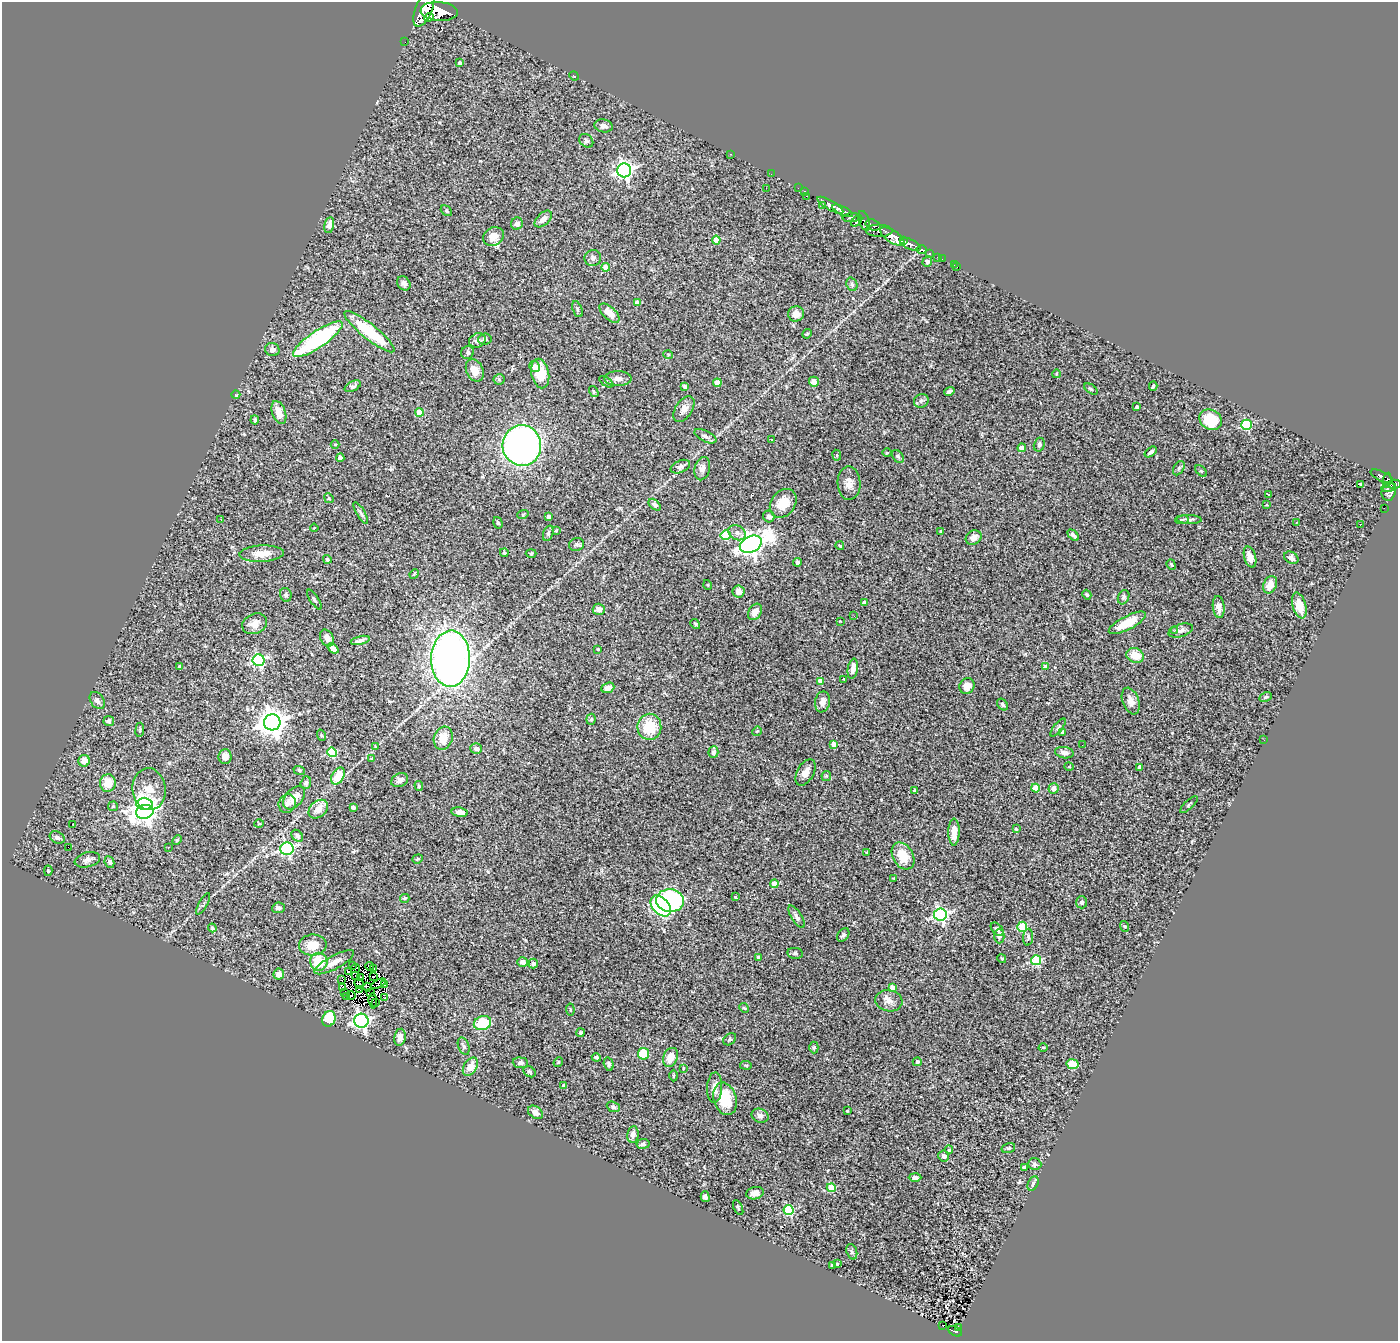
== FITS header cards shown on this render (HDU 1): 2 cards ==
NAXIS1  =                 1396
NAXIS2  =                 1339

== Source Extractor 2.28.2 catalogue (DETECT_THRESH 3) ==
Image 1396 x 1339 px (HDU 1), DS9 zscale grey, 1 PNG px = 1 image px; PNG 1400 x 1343 px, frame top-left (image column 1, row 1339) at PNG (2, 2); each listed source drawn as its Kron ellipse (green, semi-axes under 4 px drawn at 4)
Background 0.818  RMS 0.061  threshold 0.184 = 3 sigma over >= 5 px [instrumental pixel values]
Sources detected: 347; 9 with non-positive FLUX_AUTO (blend fragments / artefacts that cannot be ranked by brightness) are neither listed nor drawn; the other 338 listed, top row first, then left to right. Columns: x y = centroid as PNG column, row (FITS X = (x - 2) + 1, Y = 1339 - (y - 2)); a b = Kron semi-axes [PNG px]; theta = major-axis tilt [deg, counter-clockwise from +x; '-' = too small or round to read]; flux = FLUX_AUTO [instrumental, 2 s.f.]
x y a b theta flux
424 9 19 8 68 5400
439 11 18 9 -4 5300
429 17 5 3 - 620
405 42 2 2 - 6.3
459 63 3 3 - 6.8
574 76 5 3 - 3.7
603 126 9 6 -11 19
586 141 8 6 -44 10
730 154 3 2 - 59
624 170 7 7 - 1700
771 174 3 2 - 6
766 188 2 2 - 2
798 188 2 2 - 16
804 191 3 2 - 15
806 196 3 2 - 79
822 205 3 2 - 8.1
830 205 14 5 -30 1200
446 211 6 4 -41 6.2
843 211 11 4 -25 1700
852 218 9 4 6 540
543 219 10 6 43 24
857 221 6 4 47 330
864 221 10 5 -70 940
517 224 6 6 - 15
329 225 8 5 77 30
873 225 8 5 -19 500
879 231 13 6 -1 990
493 236 11 9 32 52
892 236 14 6 -33 3300
716 240 4 4 - 87
904 241 4 3 - 540
910 244 11 5 -23 1400
921 250 5 4 - 200
929 253 3 3 - 290
938 257 3 3 - 40
593 258 8 8 - 14
942 259 2 2 - 8.3
927 261 5 4 - 7.9
954 265 2 2 - 4.9
606 267 4 4 - 59
957 267 2 2 - 4.9
404 283 7 6 - 14
852 284 7 5 -69 8.4
637 303 4 4 - 36
577 309 8 4 -68 7.8
609 313 12 6 -43 52
796 314 8 7 - 30
369 332 31 7 -38 220
807 334 5 4 - 4.9
318 339 29 8 34 520
485 339 7 5 7 11
477 340 8 7 - 16
272 350 7 6 - 18
468 352 7 6 - 9
668 354 5 3 - 3.8
534 366 6 5 - 9
475 370 12 8 -64 45
540 373 15 8 -78 97
1056 374 4 2 - 3
499 379 5 5 - 6.2
618 379 14 7 0 21
606 382 8 4 -34 7.3
814 382 5 5 - 22
717 383 4 4 - 41
353 386 9 4 28 12
1153 386 4 3 - 6
685 387 4 4 - 16
1091 389 8 4 -35 5.5
949 391 5 3 - 12
594 392 6 3 -57 4.7
236 395 4 3 - 2.8
921 401 7 6 - 12
1137 407 4 3 - 8.2
684 409 14 8 56 26
279 412 12 6 -70 43
419 412 4 4 - 73
255 420 4 3 - 9.3
1211 420 12 9 -30 160
1246 425 5 5 - 310
705 436 12 5 -26 15
771 439 3 2 - 7.8
335 444 4 3 - 3.3
522 445 20 19 - 2600
1039 445 7 5 74 12
1022 448 4 4 - 56
1151 452 7 4 37 12
887 453 5 3 - 3.7
837 455 5 3 - 4.6
898 456 7 5 -50 6.9
340 458 4 4 - 19
680 467 10 6 24 16
1179 468 8 5 60 8
702 469 12 7 75 21
1201 471 7 4 -44 5.5
1382 476 12 4 -25 190
1387 480 7 3 82 150
849 483 17 11 -89 35
1360 484 4 3 - 15
1394 484 6 4 0 420
1389 487 7 3 13 260
1389 491 9 7 77 350
1268 494 3 3 - 6.2
329 498 5 4 - 4.6
783 503 15 12 53 85
655 505 7 4 -43 14
1266 505 3 2 - 2.8
1384 508 2 2 - 3.9
361 513 12 4 -60 10
523 514 6 3 19 4.1
769 516 6 5 - 17
549 517 4 3 - 17
1189 519 12 4 -2 13
221 520 2 2 - 2.4
1182 520 7 3 9 5.8
1296 522 3 2 - 5.6
498 523 6 4 -72 6.4
1360 524 2 2 - 2.4
314 528 4 2 - 3.7
556 531 3 3 - 3.2
941 531 4 2 - 3.3
548 533 8 5 70 8.2
737 533 9 7 -28 19
725 535 5 5 - 170
1073 535 7 4 -46 14
974 538 8 6 28 28
576 544 7 6 - 10
751 544 11 8 25 3200
840 546 4 3 - 5.2
504 553 4 4 - 5.7
262 554 22 8 3 61
531 554 5 3 - 4.3
1250 557 11 6 -73 29
1291 558 8 5 -33 16
327 559 4 4 - 6.2
797 562 4 3 - 9.7
1171 565 5 4 - 5.1
414 574 5 4 - 4
708 585 5 3 - 3.7
1270 585 9 6 65 42
739 591 6 6 - 33
286 595 7 5 -69 8.3
1087 595 5 4 - 6.5
1124 597 7 5 68 9.6
314 600 11 3 -57 7.6
864 603 4 4 - 17
1299 605 13 6 -74 69
1219 607 11 6 -84 29
599 609 6 5 - 29
755 612 9 6 57 34
854 616 3 2 - 5.8
840 621 4 2 - 2.7
1127 623 20 7 28 88
255 624 13 9 24 36
695 624 5 3 - 5.3
1181 630 13 6 17 22
1174 631 3 3 - 5.8
327 638 9 6 -63 24
360 640 10 4 14 15
333 648 6 4 -40 40
598 649 3 2 - 2.9
1135 655 9 7 -21 69
451 659 28 19 89 2500
259 660 6 6 - 620
179 667 4 3 - 11
1045 667 4 4 - 31
853 669 10 5 80 33
843 679 3 2 - 3.5
821 681 4 4 - 43
967 686 8 7 - 34
608 688 7 5 22 23
1265 697 6 4 26 6.6
97 701 9 6 -55 16
1131 701 14 8 -70 28
822 702 10 7 79 26
1002 704 6 4 -48 8.3
591 719 5 4 - 7.2
109 721 5 5 - 13
272 722 8 8 - 5200
649 727 13 12 - 140
1058 727 11 3 51 7.6
140 730 7 3 83 5.2
757 731 5 4 - 3.9
1062 732 4 4 - 9.2
321 735 6 3 -71 5.1
443 738 12 9 71 70
1264 740 3 2 - 4.8
834 744 4 4 - 39
1082 745 2 2 - 3.9
375 746 3 3 - 4.2
476 748 6 5 - 13
332 752 5 4 - 320
713 752 6 5 - 8.9
1064 753 9 5 -10 20
225 757 7 6 - 24
371 759 3 2 - 4.3
84 761 6 5 - 32
1069 767 5 3 - 3.3
1140 767 4 4 - 20
299 770 6 3 -18 4.4
805 772 14 8 61 30
338 776 9 6 60 100
826 776 5 5 - 4.7
400 780 9 6 27 22
108 783 9 8 - 57
306 783 6 5 - 8.3
419 786 5 4 - 8.7
1035 788 4 4 - 68
1053 788 5 5 - 22
149 789 21 16 -84 100
915 790 3 3 - 13
294 798 13 8 48 58
145 804 8 6 -4 1300
287 804 9 8 - 19
1189 805 11 2 44 4.8
113 806 5 5 - 4.7
353 807 4 3 - 16
318 809 11 8 43 44
145 812 9 7 13 2700
460 812 8 4 -9 22
72 824 2 2 - 2.5
259 824 5 3 - 3.3
1016 829 4 3 - 4.3
954 832 13 5 89 50
297 836 7 5 -46 12
57 837 8 6 -30 15
177 840 5 3 - 4.4
68 847 2 2 - 18
168 847 3 2 - 5
287 849 6 6 - 740
867 852 4 2 - 2.9
903 856 14 10 -60 92
418 859 5 4 - 4.9
87 860 13 7 15 19
109 862 6 4 -63 12
48 871 5 4 - 5.1
893 878 3 2 - 3.1
774 884 4 4 - 43
735 897 3 3 - 3.9
405 898 4 4 - 8.2
670 901 14 11 -5 580
1082 902 6 5 - 9.7
203 904 12 4 60 8.7
661 906 12 8 -47 560
278 908 6 5 - 13
940 915 6 6 - 880
796 917 13 5 -58 16
1124 926 5 3 - 3.9
1022 927 5 5 - 210
212 928 4 3 - 4.7
997 929 8 5 -47 14
843 935 7 5 51 7.8
999 936 7 5 89 17
1028 937 8 5 85 9.7
313 945 14 10 2 67
795 953 8 5 -9 9.1
758 958 4 3 - 10
1002 958 4 3 - 4.6
1036 960 5 5 - 310
319 962 9 9 - 100
334 962 22 6 28 44
523 962 5 5 - 17
533 964 5 4 - 15
353 966 2 2 - 2.1
369 966 4 3 - 6.7
355 969 5 2 - 6.1
374 969 4 3 - 19
348 972 4 2 - 3.6
279 974 5 5 - 34
356 975 3 2 - 0.92
360 977 3 2 - 1.9
373 977 2 2 - 2.8
342 980 3 2 - 4.2
359 983 5 4 - 5.9
378 984 8 4 26 0.44
385 984 3 2 - 5.2
342 987 3 2 - 5.4
368 987 4 3 - 4.4
892 987 4 4 - 49
359 990 3 2 - 3.2
371 992 2 2 - 2.2
344 993 3 3 - 4
346 996 3 2 - 3.8
351 996 4 3 - 2.8
385 998 2 2 - 3
373 1001 7 2 -83 0.56
889 1001 14 10 -8 30
376 1002 3 2 - 2.2
744 1008 5 4 - 5.2
570 1010 6 2 -85 3.1
329 1019 8 6 70 140
361 1021 7 7 - 1200
482 1023 9 7 21 150
580 1033 4 4 - 5.9
400 1037 8 5 80 23
730 1039 7 5 40 8.4
464 1046 9 5 -69 8.8
814 1047 6 4 89 5.7
1043 1047 4 3 - 3.4
643 1054 5 5 - 120
596 1057 4 3 - 6.3
670 1057 10 7 67 55
558 1062 5 4 - 4.9
917 1062 4 4 - 12
520 1063 7 5 -4 9.6
609 1064 7 5 -75 10
1072 1064 6 5 - 82
746 1065 6 3 -9 3.8
470 1067 10 6 59 48
683 1068 3 2 - 3.5
530 1072 6 5 - 7.6
673 1076 6 3 89 4.8
564 1086 4 3 - 12
715 1087 15 7 87 30
725 1099 16 11 -74 150
613 1107 7 5 -22 9.7
847 1111 3 2 - 4.5
535 1112 8 5 -35 25
760 1116 9 6 -20 18
633 1134 8 5 82 19
643 1144 6 5 - 10
1008 1148 7 5 16 6.8
949 1150 4 4 - 13
944 1156 5 5 - 19
1035 1164 6 6 - 9.9
1025 1168 4 4 - 26
915 1177 6 4 -1 16
1033 1183 7 5 64 8.7
831 1188 4 4 - 150
755 1193 9 6 15 24
705 1197 5 4 - 15
738 1208 8 3 -64 5.3
789 1210 5 5 - 310
852 1252 8 5 -71 8.4
837 1264 3 3 - 4.6
832 1265 3 3 - 5
943 1325 2 2 - 3.8
958 1327 3 2 - 9.9
955 1331 7 4 -28 93
At the frame edge (FLAGS 8, measured only in part): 1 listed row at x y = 424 9
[9 non-positive-flux detections neither listed nor drawn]